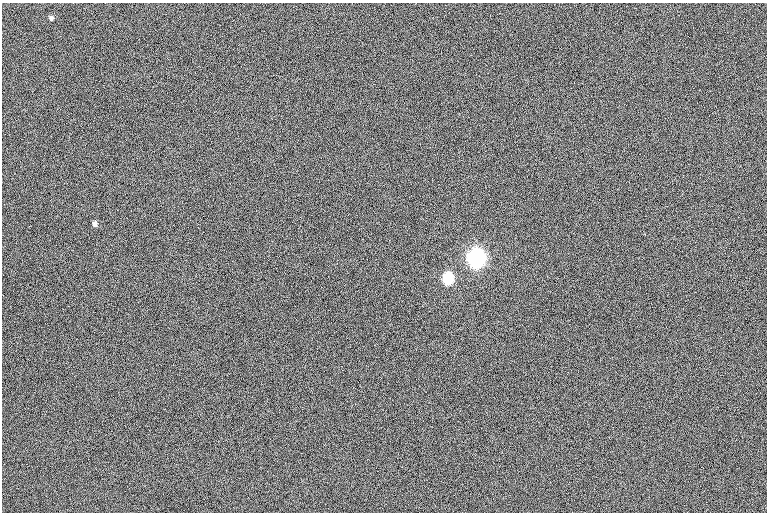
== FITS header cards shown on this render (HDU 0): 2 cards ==
NAXIS1  =                  765
NAXIS2  =                  510

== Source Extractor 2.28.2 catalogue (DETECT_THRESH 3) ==
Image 765 x 510 px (HDU 0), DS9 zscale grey, 1 PNG px = 1 image px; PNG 769 x 514 px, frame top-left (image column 1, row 510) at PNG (2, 3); no overlay
Background 1.16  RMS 12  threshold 35.3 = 3 sigma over >= 5 px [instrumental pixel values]
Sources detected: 4; all 4 listed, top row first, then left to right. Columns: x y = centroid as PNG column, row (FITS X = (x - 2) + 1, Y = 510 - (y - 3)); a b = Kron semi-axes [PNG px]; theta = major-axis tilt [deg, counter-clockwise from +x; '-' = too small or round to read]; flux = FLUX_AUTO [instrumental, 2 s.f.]
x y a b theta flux
51 18 6 5 - 1700
95 224 6 4 89 2700
476 259 8 6 83 680000
448 279 7 6 - 110000